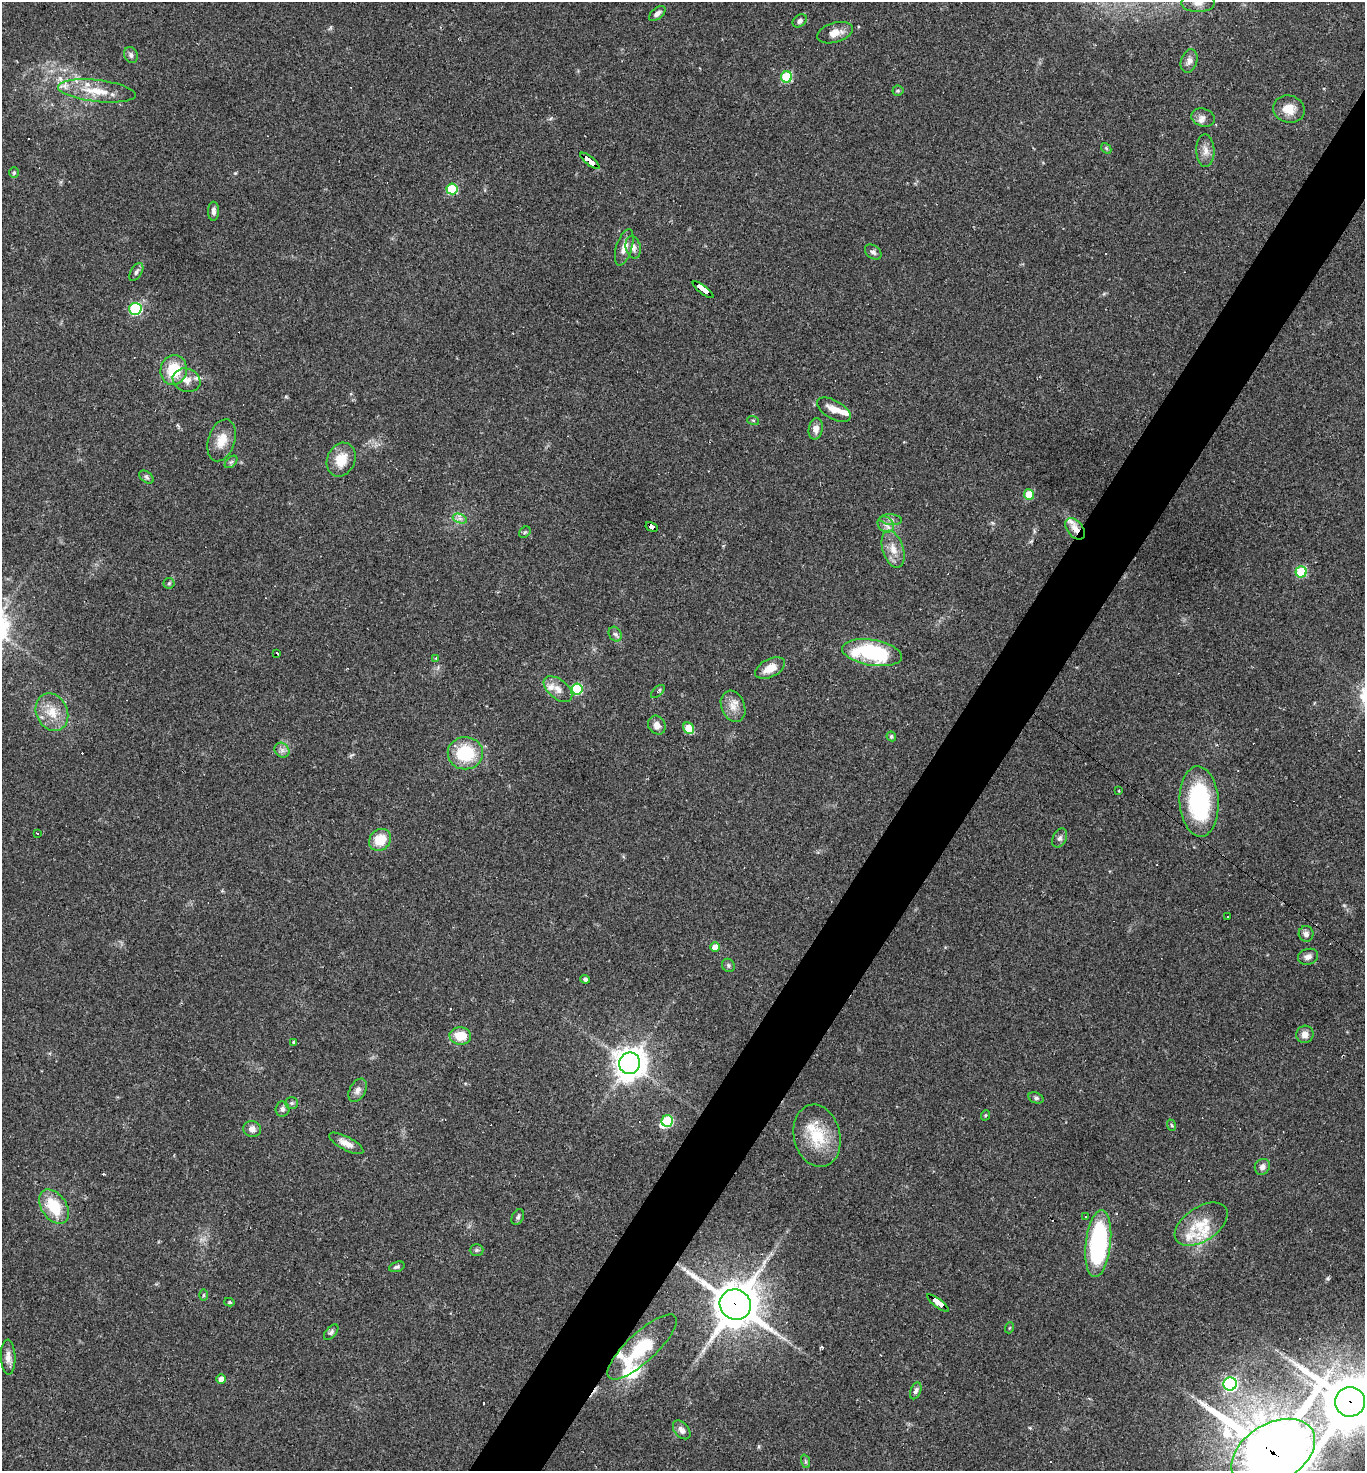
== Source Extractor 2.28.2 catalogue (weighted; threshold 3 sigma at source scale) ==
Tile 10 of 4 x 4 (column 2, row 3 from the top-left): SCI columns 1510-2872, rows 1471-2939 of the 5884 x 5878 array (HDU 1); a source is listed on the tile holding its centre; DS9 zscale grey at full resolution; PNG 1367 x 1473 px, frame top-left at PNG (2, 2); each listed source drawn as its Kron ellipse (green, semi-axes under 4 px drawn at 4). Shown black and unused: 5% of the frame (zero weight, under 2 of 3 exposures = <1% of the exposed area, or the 3 px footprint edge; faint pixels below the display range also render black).
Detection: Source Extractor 2.28.2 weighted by HDU 2 'WHT'; one run over the whole footprint, this tile lists its part. Background 0.059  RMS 0.0059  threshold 0.0267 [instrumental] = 3 sigma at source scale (4.5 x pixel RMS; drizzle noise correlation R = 1.50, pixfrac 1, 0.05/0.05 arcsec/px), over >= 5 px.
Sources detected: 142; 1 inside a brighter object's white glare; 24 cosmic-ray / hot-pixel residue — neither listed nor drawn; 12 inside a brighter listed object's ellipse — not listed separately; the other 105 listed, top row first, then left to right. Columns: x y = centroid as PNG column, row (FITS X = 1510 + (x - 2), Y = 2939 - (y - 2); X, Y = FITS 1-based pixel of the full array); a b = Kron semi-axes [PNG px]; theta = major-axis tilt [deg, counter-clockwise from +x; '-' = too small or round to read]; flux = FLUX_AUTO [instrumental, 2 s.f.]
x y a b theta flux
1198 3 16 9 0 4.7
657 13 10 5 40 2.1
800 21 8 5 37 2
835 33 18 10 16 6.6
131 55 8 6 -65 1.9
1189 61 12 8 72 3.1
787 77 5 5 - 37
97 91 39 11 -6 16
898 91 5 5 - 0.84
1289 109 16 13 -14 8.1
1203 118 12 9 -17 2.9
1106 148 6 4 -47 0.76
1205 151 16 9 -88 4.5
590 161 12 4 -39 140
14 172 5 5 - 0.89
452 189 5 5 - 31
213 211 9 5 90 2.3
624 247 19 8 73 5.5
633 247 11 7 -77 3.2
873 252 9 6 -36 1.9
136 272 10 5 57 1.6
703 290 12 3 -37 210
135 309 6 6 - 55
174 370 15 13 75 19
187 380 14 11 -20 5.1
834 410 19 9 -30 6.1
753 420 6 3 -18 0.73
816 429 11 7 79 3.8
222 440 22 13 72 9
341 460 17 14 66 12
231 462 7 4 44 1.1
146 477 8 5 -37 1.3
1029 494 5 5 - 16
460 519 7 4 -19 1.9
891 520 11 5 -5 2.3
886 524 9 7 -42 3
652 527 6 3 -29 52
1075 529 12 7 -51 5.3
525 532 6 5 - 0.97
893 549 19 10 -73 7.2
1301 572 5 5 - 31
169 583 5 5 - 0.86
615 634 8 6 -60 1.9
277 653 4 3 - 6.4
872 653 30 13 -9 59
436 658 4 4 - 0.65
770 668 16 9 26 7.5
558 689 17 9 -39 5.2
577 689 5 5 - 34
658 691 8 4 44 1.5
733 706 16 11 -70 6
52 712 19 15 -65 12
657 725 10 8 -55 3.8
689 728 6 5 - 14
891 736 5 4 - 1.1
282 750 8 6 -45 2.2
465 753 18 16 -1 29
1119 791 3 2 - 0.53
1199 801 35 19 -87 68
37 834 3 2 - 1
1060 838 10 6 63 1.9
380 840 12 10 45 13
1227 916 2 2 - 0.5
1306 934 8 7 - 2.4
715 947 5 5 - 7.5
1308 957 10 7 18 3
728 965 7 6 - 1.3
585 979 5 4 - 1.7
1305 1034 9 8 - 3.9
460 1036 11 8 -4 12
294 1042 3 3 - 0.89
630 1063 11 10 - 800
358 1090 13 8 60 3.2
1036 1098 8 5 -22 1.5
291 1103 6 5 - 1.3
282 1109 7 7 - 2
986 1115 5 3 - 0.64
667 1121 6 5 - 40
1171 1125 6 3 -70 0.72
252 1129 9 8 - 3.4
817 1136 32 23 -77 25
346 1143 19 6 -28 5.1
1262 1167 8 7 - 3.1
54 1207 19 12 -55 20
1085 1216 2 2 - 0.56
518 1217 8 5 62 1.3
1201 1224 29 17 34 16
1098 1244 34 12 83 93
477 1250 7 6 - 1.2
397 1267 8 5 18 1.4
203 1295 6 4 89 0.76
229 1302 5 4 - 0.98
938 1303 13 3 -37 120
735 1305 16 15 - 2000
1009 1328 5 3 - 0.61
331 1332 9 5 50 1.5
642 1347 45 14 43 35
8 1357 17 7 -87 4.2
221 1379 5 4 - 4.4
1230 1384 6 6 - 96
916 1391 9 5 68 1.8
1350 1402 15 15 - 2500
682 1430 11 7 -49 3.1
1273 1453 45 29 30 4300
805 1461 7 4 -71 1
Overlapping masked pixels (flux is a lower limit): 9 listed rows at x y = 590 161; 703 290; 652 527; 1075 529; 938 1303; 735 1305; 642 1347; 1350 1402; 1273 1453
Isophote crosses this tile's border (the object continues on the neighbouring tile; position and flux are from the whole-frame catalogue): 3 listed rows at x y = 1198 3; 1350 1402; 1273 1453